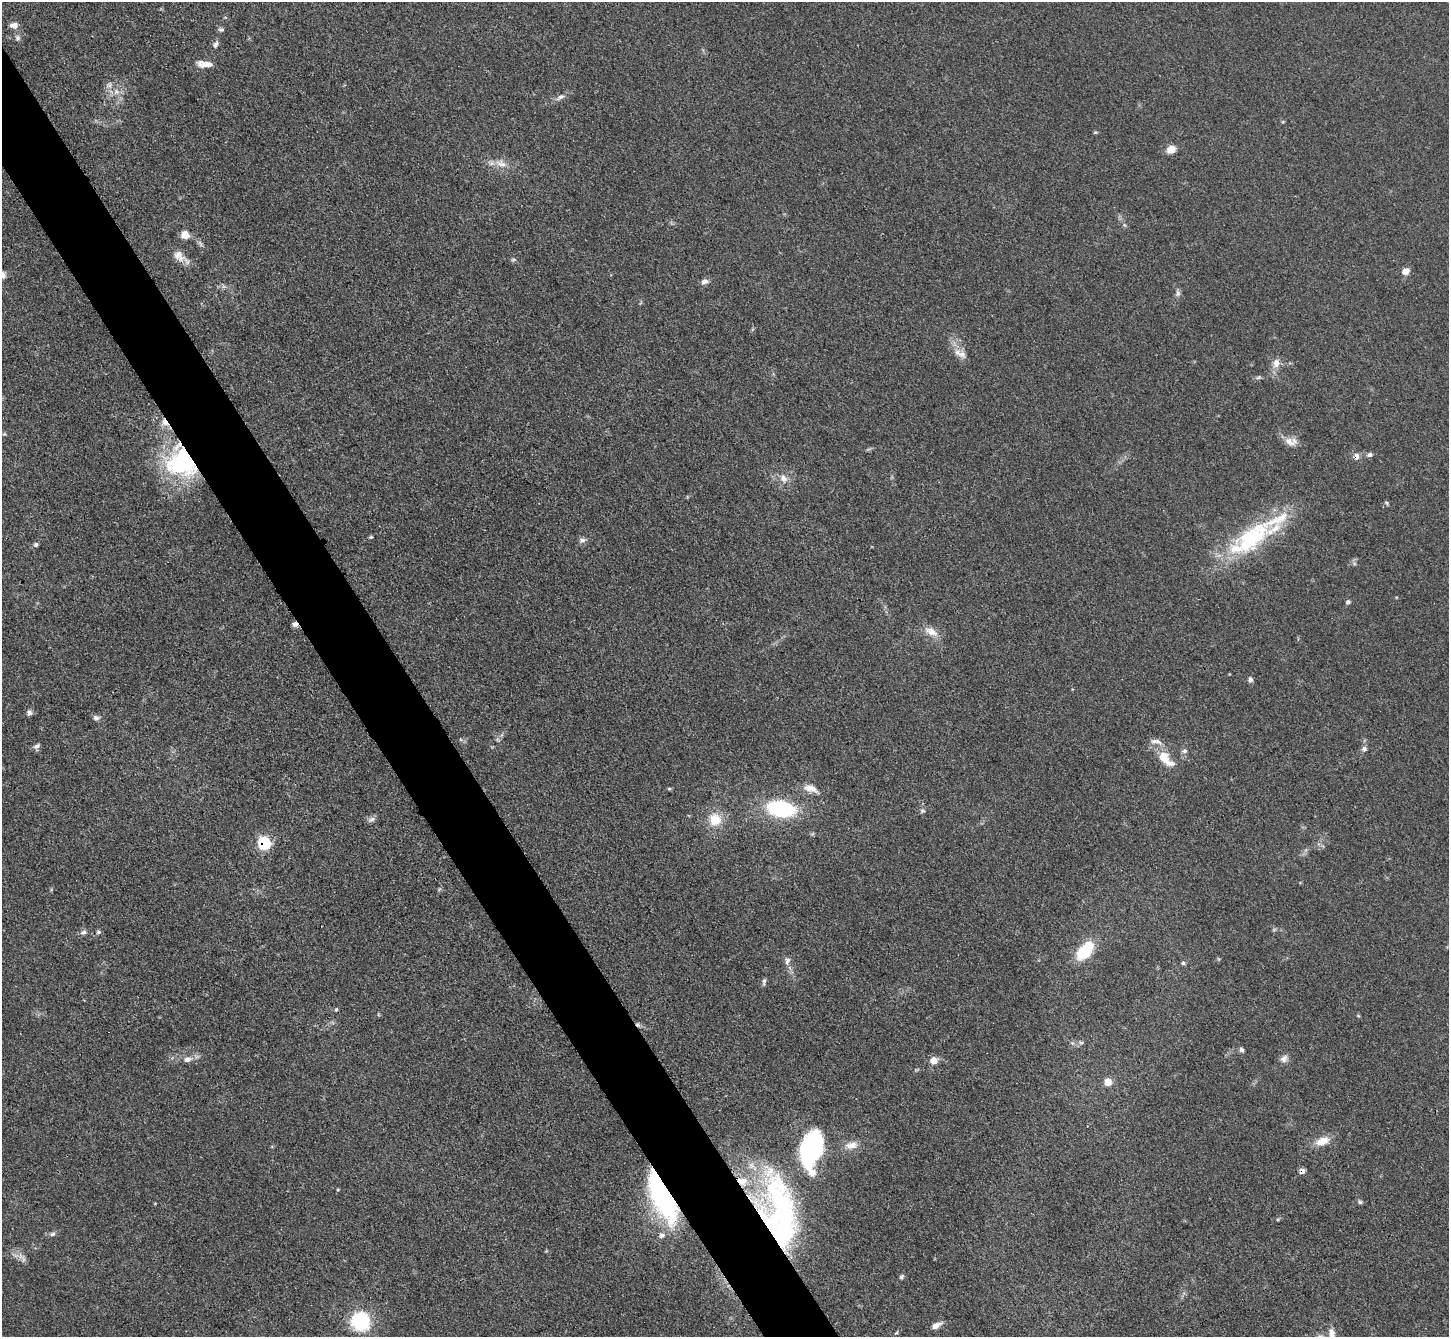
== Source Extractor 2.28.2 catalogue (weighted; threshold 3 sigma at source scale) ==
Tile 11 of 4 x 4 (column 3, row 3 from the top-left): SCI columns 2911-4357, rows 1641-2975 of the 5823 x 5815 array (HDU 1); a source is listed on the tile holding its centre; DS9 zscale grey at full resolution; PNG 1451 x 1339 px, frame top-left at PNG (2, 2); no overlay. Shown black and unused: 5% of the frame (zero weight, under 3 of 4 exposures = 2% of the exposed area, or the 3 px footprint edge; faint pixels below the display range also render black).
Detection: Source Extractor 2.28.2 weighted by HDU 2 'WHT'; one run over the whole footprint, this tile lists its part. Background 0.0654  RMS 0.0057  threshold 0.0258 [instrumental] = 3 sigma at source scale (4.5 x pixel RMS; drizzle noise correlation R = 1.50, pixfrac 1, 0.05/0.05 arcsec/px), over >= 5 px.
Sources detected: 92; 1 too faint to see at this stretch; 3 inside a brighter object's white glare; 2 cosmic-ray / hot-pixel residue — not listed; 7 inside a brighter listed object's ellipse — not listed separately; the other 79 listed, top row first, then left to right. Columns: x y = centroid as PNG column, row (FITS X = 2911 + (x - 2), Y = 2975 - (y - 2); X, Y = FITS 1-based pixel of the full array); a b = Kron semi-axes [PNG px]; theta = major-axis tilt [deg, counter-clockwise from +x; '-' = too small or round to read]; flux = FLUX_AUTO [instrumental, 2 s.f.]
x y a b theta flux
14 25 11 7 1 3
221 29 8 6 -9 1.3
18 38 8 6 47 1.5
215 45 9 7 61 1.9
205 64 18 7 -4 6
116 91 7 4 -72 1.4
560 97 14 6 30 2.7
1095 132 6 4 3 0.68
1171 149 12 9 26 4.4
501 164 17 9 -17 5.7
185 235 9 9 - 4.9
179 256 19 12 -41 6
513 260 6 4 1 0.89
1405 271 8 7 - 4.1
2 275 9 8 - 2.7
705 281 9 6 26 2.9
1178 293 9 6 83 1.8
962 354 13 10 -17 4.3
1276 363 13 9 77 4.6
1258 377 8 5 20 1.1
165 422 11 7 -61 4.4
4 434 5 5 - 0.68
1291 441 18 10 -6 5
1370 455 6 5 - 1.6
1356 456 6 5 - 4.1
182 463 36 32 -16 76
783 478 11 9 -35 4.1
1386 503 6 4 -38 0.86
371 537 5 4 - 0.69
1253 537 43 31 15 46
582 540 10 6 5 2
36 544 7 6 - 1.1
1348 602 6 5 - 1.2
931 631 21 10 -26 6.4
1250 680 7 6 - 1.5
29 713 7 6 - 2
96 718 9 7 -7 1.9
1154 741 11 7 8 3
37 746 9 6 37 1.9
1364 749 7 7 - 1.7
1184 751 8 5 2 1.5
1163 757 16 14 -63 9.8
811 788 18 9 -19 5.6
669 789 6 4 -1 0.74
781 809 26 15 -9 51
922 811 7 5 -7 1
372 819 12 6 27 2
715 820 15 15 - 12
264 843 6 6 - 63
83 932 9 6 13 1.9
98 932 6 5 - 1.1
1085 951 22 12 52 26
787 960 11 7 81 2.3
1183 963 6 5 - 1.1
764 982 11 4 81 1.3
336 1009 5 4 - 0.66
1358 1016 5 3 - 0.55
1081 1042 7 4 -1 1.1
1241 1050 6 5 - 1.4
188 1059 11 7 10 3.3
1284 1059 11 9 49 2.8
934 1060 8 7 - 5.4
1108 1082 8 8 - 5.7
1322 1141 19 10 19 7.8
851 1145 19 10 12 5.9
811 1149 35 21 72 92
1302 1171 5 5 - 3.8
338 1190 5 3 - 0.49
662 1194 49 17 -66 120
777 1198 93 32 -78 90
1360 1202 6 5 - 1
52 1234 8 6 21 1.6
662 1235 8 6 12 1.9
15 1255 13 5 -20 2.9
901 1277 7 5 68 1.1
360 1321 20 19 - 36
936 1325 12 6 28 3.9
896 1333 6 3 18 0.62
1332 1334 16 8 -83 4.8
Overlapping masked pixels (flux is a lower limit): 6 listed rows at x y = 165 422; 1356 456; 182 463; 264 843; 1302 1171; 662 1194
Isophote crosses this tile's border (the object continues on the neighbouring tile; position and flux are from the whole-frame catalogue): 2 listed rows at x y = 2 275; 1332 1334